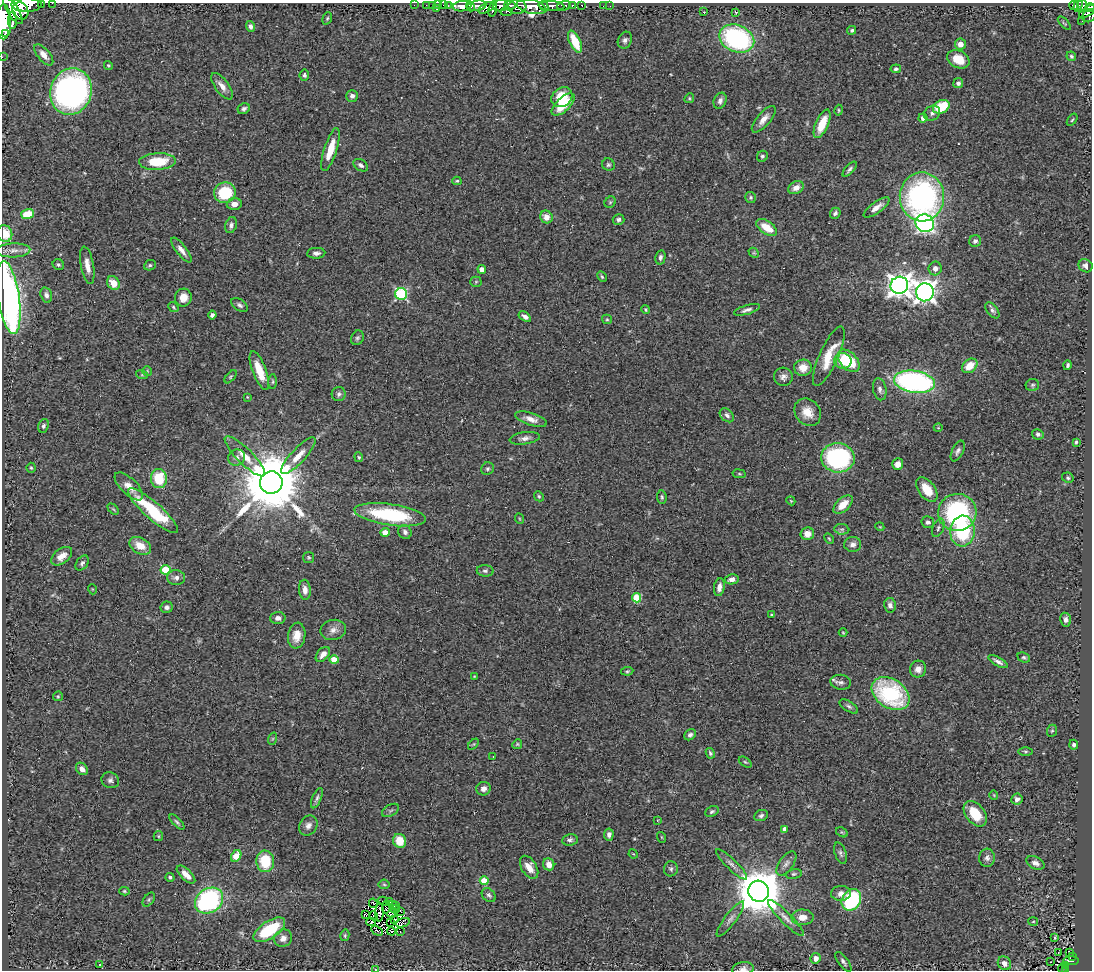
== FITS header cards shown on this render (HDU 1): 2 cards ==
NAXIS1  =                 1090
NAXIS2  =                  968

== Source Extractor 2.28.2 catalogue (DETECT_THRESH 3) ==
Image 1090 x 968 px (HDU 1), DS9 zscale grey, 1 PNG px = 1 image px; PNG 1094 x 972 px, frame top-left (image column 1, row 968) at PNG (2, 3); each listed source drawn as its Kron ellipse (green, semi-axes under 4 px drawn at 4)
Background 0.744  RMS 0.056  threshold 0.169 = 3 sigma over >= 5 px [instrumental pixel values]
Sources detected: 313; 5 with non-positive FLUX_AUTO (blend fragments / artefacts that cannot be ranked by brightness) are neither listed nor drawn; the other 308 listed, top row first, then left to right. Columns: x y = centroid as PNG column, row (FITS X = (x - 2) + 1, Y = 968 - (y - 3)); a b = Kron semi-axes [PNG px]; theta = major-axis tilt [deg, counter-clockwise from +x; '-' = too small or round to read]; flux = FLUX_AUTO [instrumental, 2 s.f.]
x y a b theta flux
41 3 2 2 - 36
52 3 2 2 - 5.6
26 5 15 7 0 1600
414 5 2 2 - 6.2
426 5 3 2 - 5
432 5 2 2 - 7
438 5 3 2 - 6.9
443 5 3 2 - 3.3
448 5 3 2 - 17
510 5 5 3 - 220
582 5 3 2 - 13
462 6 9 5 7 940
470 6 5 3 - 78
477 6 9 5 10 420
500 6 8 5 7 360
531 6 15 7 -14 1400
544 6 5 3 - 240
551 6 13 5 -4 540
564 6 7 4 15 110
572 6 3 3 - 140
603 6 2 2 - 6.3
610 6 2 2 - 3.7
1074 6 4 3 - 61
1078 6 6 4 76 77
1082 6 5 4 - 80
517 7 9 7 5 700
486 8 9 4 28 300
1090 8 4 4 - 130
436 9 3 3 - 45
493 9 8 4 79 250
13 10 16 5 -58 1400
20 11 9 7 -56 1100
1088 11 10 4 30 260
506 12 6 4 0 120
704 12 3 2 - 19
736 12 3 3 - 12
1089 16 7 6 - 210
327 18 6 4 69 5.1
12 20 9 4 -89 440
1082 21 2 2 - 6.2
4 22 17 7 90 3900
1064 23 8 3 -47 5.3
250 26 6 4 -69 12
852 30 5 4 - 6.3
5 34 3 2 - 33
737 39 18 13 -23 580
625 40 9 6 64 13
575 42 12 5 -65 100
960 44 5 5 - 28
44 55 13 6 -50 31
1071 56 5 4 - 6.5
2 57 2 2 - 5.7
958 59 12 8 -27 77
108 65 4 3 - 4.9
896 69 5 4 - 8.1
304 75 5 4 - 8.3
958 83 5 5 - 13
222 86 15 7 -53 29
71 92 23 20 71 1100
352 96 6 6 - 13
562 97 11 9 37 98
689 98 5 4 - 5.2
720 101 8 6 67 16
563 104 14 6 43 100
941 107 9 6 26 140
244 109 6 5 - 9.9
839 110 5 4 - 4.3
932 113 8 7 - 15
923 118 4 4 - 18
764 119 16 6 50 31
1072 120 7 3 54 4.9
822 124 15 6 67 86
330 150 22 6 73 78
762 156 6 5 - 8.2
157 162 18 8 3 130
361 165 8 5 -34 12
608 165 6 6 - 7.8
850 169 9 4 47 9.5
457 181 4 3 - 5
796 188 8 6 26 27
225 193 11 10 - 170
751 197 5 5 - 7
922 197 24 22 88 940
610 202 6 5 - 6.2
234 204 7 6 - 30
876 207 15 5 36 25
835 213 6 5 - 10
28 214 6 5 - 76
546 217 6 6 - 32
619 220 6 5 - 11
925 223 9 8 - 950
231 225 8 5 74 13
767 227 11 6 -34 75
5 234 8 7 - 65
975 241 6 6 - 12
13 250 17 7 2 24
181 250 15 5 -53 26
316 253 9 5 3 15
754 253 6 4 -43 5.9
660 257 7 5 77 11
58 264 6 5 - 7.6
87 265 19 6 -80 35
150 265 6 5 - 6.5
1086 266 7 6 - 15
935 268 7 6 - 19
482 269 4 4 - 25
602 277 5 3 - 5.1
476 282 5 5 - 5.5
113 283 7 6 - 46
899 285 9 8 - 3100
925 292 9 8 - 2300
401 294 6 6 - 440
46 295 8 5 -75 13
9 297 37 10 -82 1400
183 298 9 8 - 47
240 305 9 5 -33 11
173 307 5 4 - 5.7
646 309 4 4 - 4.3
747 310 13 4 16 14
992 310 9 5 -52 11
212 315 4 4 - 12
525 317 7 4 -34 15
607 319 5 4 - 4.7
357 338 7 6 - 9
829 356 32 9 66 100
843 361 9 8 - 55
849 361 13 8 -47 170
1068 365 5 3 - 7.8
970 366 8 6 38 60
803 368 9 8 - 48
259 370 20 7 -69 85
147 371 5 5 - 4.8
142 375 6 4 -18 4.7
231 377 8 4 49 5.6
783 377 9 9 - 19
273 382 7 3 90 5.3
914 382 20 11 -9 770
1032 385 7 6 - 7.6
880 389 11 6 -78 15
339 394 7 7 - 11
247 397 3 2 - 2.7
808 412 14 12 -51 57
727 415 8 6 -44 13
531 419 16 6 -18 29
43 426 7 5 68 9
938 428 4 3 - 2.9
1038 434 6 5 - 9.2
525 438 15 6 8 20
1076 442 3 3 - 8.1
958 451 11 5 64 13
245 456 27 7 -45 57
298 456 24 7 47 51
359 457 5 4 - 4.6
237 458 9 8 - 16
838 458 17 14 -5 470
898 464 6 5 - 32
31 468 5 4 - 4.9
487 469 7 6 - 8.6
739 474 7 3 -8 4.7
159 478 9 8 - 120
1068 478 6 5 - 7.4
271 483 11 11 - 37000
129 486 18 8 -44 39
927 490 14 8 -54 76
539 496 5 4 - 5.9
662 497 7 4 -81 6.7
791 501 4 3 - 3.2
843 504 12 6 42 48
113 509 7 4 -44 5.1
153 511 32 8 -41 250
957 512 19 18 - 470
390 515 36 10 -8 310
520 519 5 3 - 3.5
928 522 6 6 - 9.9
880 527 4 3 - 3
938 528 10 5 67 11
842 529 7 5 -6 8.6
962 531 15 12 85 260
385 532 4 4 - 38
405 532 7 6 - 12
807 534 7 6 - 35
829 538 5 3 - 4.4
853 544 8 7 - 19
140 546 12 8 -29 53
62 556 12 7 38 34
309 557 5 5 - 5.5
82 563 8 5 55 11
165 570 5 4 - 180
485 571 8 6 -3 11
176 578 9 7 -5 17
732 579 7 5 9 20
719 587 9 5 81 22
92 589 5 3 - 2.6
305 590 10 6 -85 23
636 598 5 4 - 130
890 605 7 6 - 15
167 607 6 5 - 13
772 615 4 3 - 5.6
278 618 7 6 - 16
1066 620 7 5 -83 15
333 630 13 10 12 27
843 633 4 3 - 3.1
297 636 13 8 82 43
323 654 9 5 48 25
1024 657 6 4 -25 7.2
334 660 4 4 - 61
998 662 11 4 -30 15
918 669 8 8 - 24
627 671 6 4 9 6
474 676 3 2 - 2.7
841 682 10 7 -9 14
891 694 20 14 -34 390
58 696 5 4 - 5
849 706 10 5 -34 10
1052 731 6 5 - 5
690 735 6 5 - 11
272 739 6 4 71 4.9
473 744 6 4 45 4.9
517 744 5 4 - 4.5
1074 745 5 4 - 13
1025 751 7 3 -1 5.5
710 753 5 4 - 7.6
493 756 3 2 - 2.3
745 762 7 3 -36 4.8
82 769 7 5 -49 23
110 780 9 7 -28 14
483 789 7 6 - 19
994 795 5 3 - 3
317 798 11 4 66 11
1017 799 6 5 - 13
390 810 9 5 30 9.2
712 811 7 5 27 7.9
975 814 14 9 -52 110
761 816 7 5 25 9.1
657 820 4 2 - 2.5
177 822 10 4 -45 7.9
308 826 10 8 58 20
785 829 4 4 - 18
842 832 6 4 -31 5.1
609 834 6 5 - 14
158 836 5 4 - 4.4
661 837 5 3 - 3.1
570 840 8 5 8 11
400 841 7 6 - 83
841 853 11 5 -71 11
633 854 5 4 - 3.5
236 856 6 4 58 95
987 858 9 7 84 17
265 861 11 9 -86 140
1035 863 10 6 -25 18
549 864 6 5 - 37
731 864 21 5 -44 21
786 864 14 7 54 19
529 867 13 7 -58 41
671 869 7 7 - 9.4
186 874 12 5 -43 33
794 874 8 4 11 7
170 877 4 4 - 8.5
484 881 4 4 - 91
384 884 5 5 - 4.9
124 891 5 4 - 5.5
759 891 10 10 - 18000
841 893 10 7 2 29
489 895 8 6 -46 10
149 900 8 5 54 7
851 900 11 9 57 370
209 901 15 12 34 580
383 901 5 3 - 4.6
389 902 2 2 - 1.6
373 903 5 2 - 3.7
393 904 3 2 - 4.3
396 906 3 2 - 4.3
386 907 6 2 83 1.2
395 909 4 2 - 1.4
401 911 3 2 - 2.6
380 913 9 3 88 12
392 913 4 3 - 3.7
366 915 4 2 - 6.2
373 916 4 2 - 3.1
802 917 11 8 2 36
786 918 25 5 -45 26
730 919 21 5 53 23
394 920 3 2 - 2.9
1033 921 5 3 - 3.6
371 922 4 3 - 5.2
391 922 3 2 - 0.66
403 923 7 4 17 3.1
269 930 18 8 33 210
377 931 6 2 -29 5.2
392 931 4 2 - 1.8
400 932 2 2 - 1.6
345 935 6 4 77 6.1
1055 937 3 2 - 3.9
283 938 9 8 - 24
1070 952 3 2 - 2.1
1058 953 2 2 - 2.6
1072 956 3 2 - 11
816 958 5 5 - 24
1071 961 7 4 -4 130
843 962 12 5 -54 11
1051 962 2 2 - 2.8
1004 963 7 6 - 20
100 964 4 3 - 3
1066 965 3 3 - 21
1062 968 4 2 - 30
375 969 3 2 - 2.9
743 969 11 6 8 15
1065 970 4 2 - 24
At the frame edge (FLAGS 8, measured only in part): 12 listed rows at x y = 41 3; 52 3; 26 5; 1090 8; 4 22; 2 57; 5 234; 9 297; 1062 968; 375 969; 743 969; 1065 970
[5 non-positive-flux detections neither listed nor drawn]